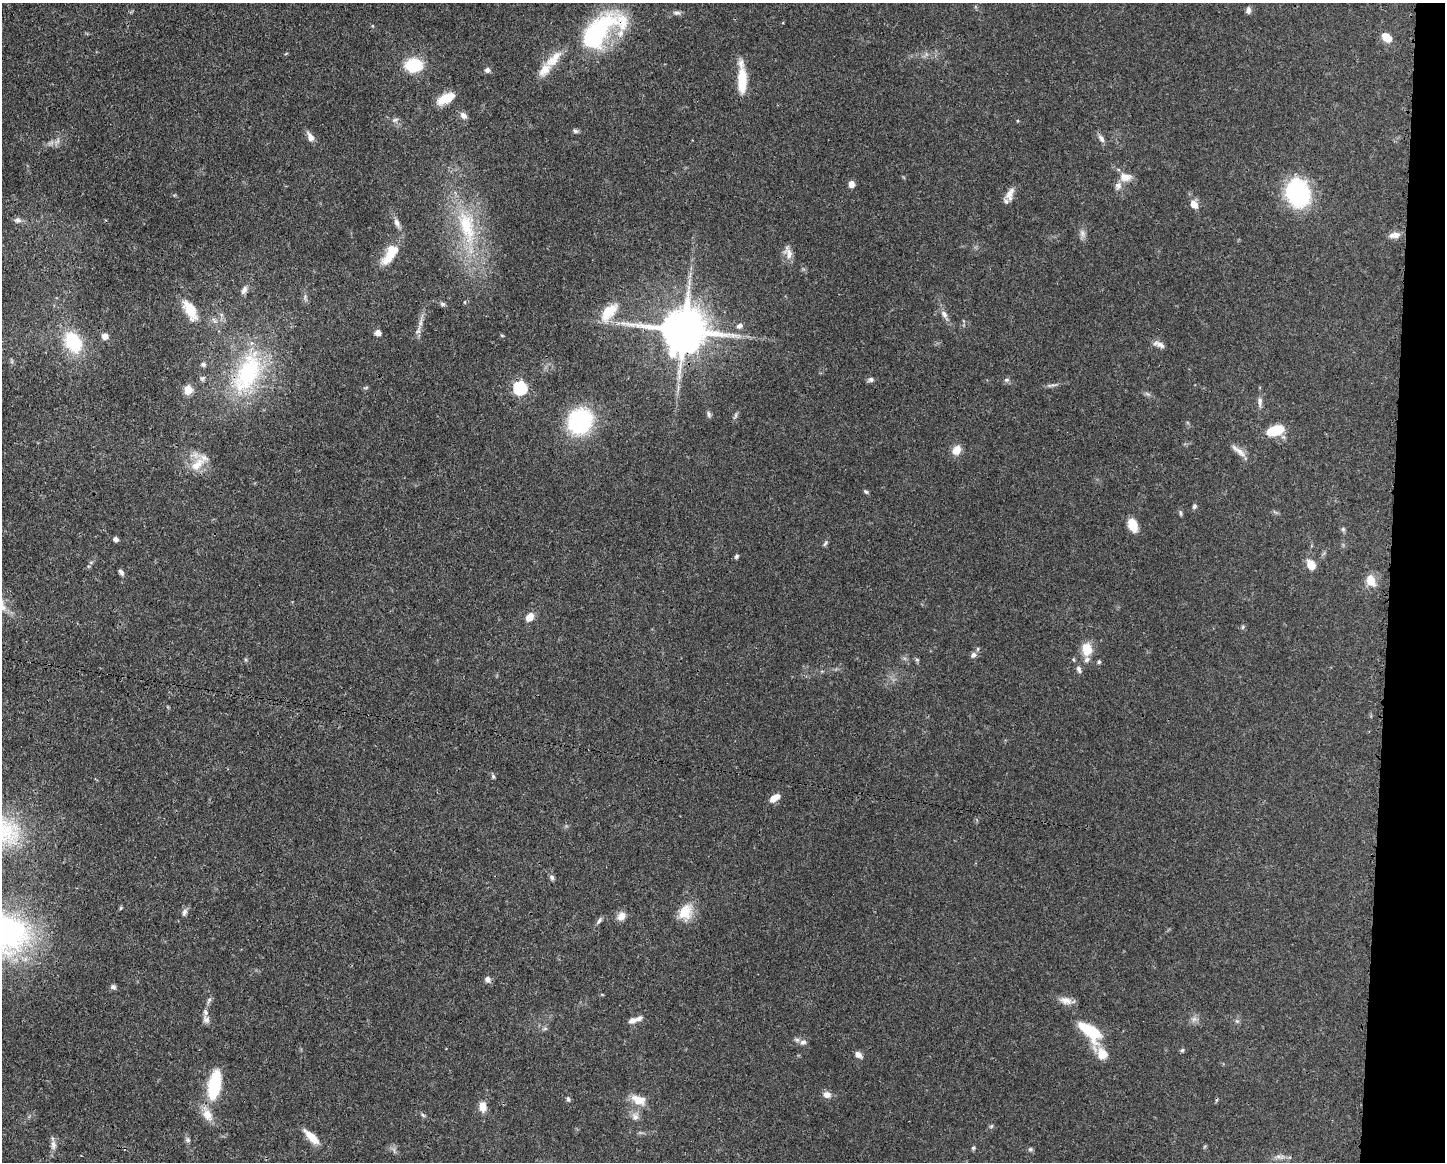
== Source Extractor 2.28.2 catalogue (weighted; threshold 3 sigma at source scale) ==
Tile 6 of 3 x 4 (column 3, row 2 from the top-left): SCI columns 3006-4448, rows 2322-3481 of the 4679 x 4643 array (HDU 1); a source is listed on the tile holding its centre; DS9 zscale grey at full resolution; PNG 1447 x 1164 px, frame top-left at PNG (2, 3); no overlay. Shown black and unused: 4% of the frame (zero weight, under 3 of 4 exposures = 1% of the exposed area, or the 3 px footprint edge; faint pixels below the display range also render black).
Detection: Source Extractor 2.28.2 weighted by HDU 2 'WHT'; one run over the whole footprint, this tile lists its part. Background 0.0565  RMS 0.0033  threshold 0.0147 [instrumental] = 3 sigma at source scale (4.5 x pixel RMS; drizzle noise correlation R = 1.50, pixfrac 1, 0.05/0.05 arcsec/px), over >= 5 px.
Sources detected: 130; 1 inside a brighter object's white glare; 1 cosmic-ray / hot-pixel residue — not listed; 9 inside a brighter listed object's ellipse — not listed separately; the other 119 listed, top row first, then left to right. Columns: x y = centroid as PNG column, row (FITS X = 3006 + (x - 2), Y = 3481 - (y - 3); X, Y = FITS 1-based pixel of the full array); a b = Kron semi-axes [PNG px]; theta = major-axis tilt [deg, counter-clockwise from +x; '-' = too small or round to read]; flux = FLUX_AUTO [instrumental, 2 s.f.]
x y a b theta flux
1248 10 7 5 80 1.3
677 13 12 6 -4 1.1
372 26 5 3 - 0.31
595 35 63 28 36 48
1386 37 11 7 -41 4.8
414 65 14 11 2 17
487 70 7 7 - 0.95
742 79 33 9 -89 11
446 98 19 9 25 6.7
463 115 10 7 -48 1.5
395 120 9 6 15 0.96
575 131 7 5 -28 0.74
310 137 12 6 -60 2.1
1101 138 12 7 -57 1.4
57 141 13 6 49 1.6
1125 177 16 10 -4 3.3
851 184 6 5 - 2.5
1118 186 11 9 64 1.7
1298 193 26 22 -71 40
1010 194 18 9 72 2.9
1194 204 9 7 -62 3.2
18 220 10 8 -10 1.3
397 223 13 6 -65 1.7
467 227 58 22 -74 28
1082 233 12 8 -74 1.6
1396 235 11 8 31 1.8
788 253 19 9 -73 2.7
388 258 20 10 34 4.8
244 290 12 7 62 1.6
465 302 5 3 - 0.28
442 304 7 5 -32 0.84
190 310 32 13 -62 7.2
609 312 30 14 51 8
221 314 6 4 -20 0.59
944 314 15 7 -62 2
421 322 17 5 78 2.2
739 326 9 7 32 1.2
684 330 14 13 - 1600
378 333 7 7 - 1.5
502 335 5 4 - 0.35
105 336 8 7 - 1.8
73 342 22 15 -63 20
1159 344 17 6 -21 1.8
203 364 7 6 - 0.79
248 373 65 32 66 40
202 378 8 6 52 0.83
871 380 8 6 22 0.89
1006 380 7 6 - 0.85
1052 385 18 4 8 1.2
366 388 8 4 10 0.45
520 388 6 6 - 45
678 388 12 2 90 0.93
188 390 5 5 - 12
1147 394 9 4 -23 0.8
1260 402 14 6 90 1.5
709 414 8 5 -76 0.85
735 416 12 4 68 0.73
580 421 21 19 55 41
1275 430 16 9 18 11
957 450 11 8 55 3.9
1239 451 25 7 -38 2.6
197 464 26 12 44 6.3
866 492 6 5 - 0.6
1194 506 6 5 - 0.74
1180 513 9 4 -72 0.59
1133 525 11 7 -69 7.1
1343 529 6 5 - 0.66
115 539 5 5 - 1.2
825 543 9 5 54 0.68
736 556 6 5 - 0.62
1311 565 10 7 -57 4.7
121 572 8 5 -53 1
1371 580 15 10 -69 4.5
529 617 9 7 54 3.5
1243 627 6 4 89 0.46
1087 649 15 11 -84 6.1
973 655 9 7 44 1.3
917 660 6 5 - 0.52
1074 660 6 3 -70 0.37
1099 662 5 5 - 0.54
1079 669 10 6 -65 1.1
493 776 6 5 - 0.58
774 798 12 6 33 2.9
2 831 52 40 -24 31
552 877 7 6 - 0.86
121 908 5 4 - 0.41
184 912 9 6 60 1.2
685 912 22 17 63 7.2
621 916 13 10 39 2.3
599 921 11 5 52 0.93
3 932 73 49 -17 89
487 979 8 7 - 1.3
113 987 7 6 - 0.88
209 1000 11 4 63 0.94
1066 1001 17 9 -17 2.7
206 1019 11 8 -61 1.5
1194 1019 8 6 30 1.2
634 1020 17 6 18 2.5
1237 1021 6 5 - 0.61
545 1028 6 4 1 0.6
1090 1032 28 13 -45 16
803 1042 10 7 19 1.2
1182 1050 6 5 - 0.51
1102 1054 15 12 -62 4.6
858 1055 9 6 -40 1.6
214 1085 27 11 80 22
827 1095 9 8 - 2.1
568 1099 7 4 -75 0.66
639 1100 21 12 -22 4.6
483 1107 10 7 -88 3.8
207 1114 21 12 -64 4.7
423 1115 7 4 -44 0.57
635 1117 10 9 - 2
991 1126 6 5 - 0.55
312 1137 21 8 -45 5.5
187 1140 8 6 -41 0.82
53 1145 13 7 -83 1.9
973 1148 6 5 - 0.62
1030 1149 7 5 21 0.57
Overlapping masked pixels (flux is a lower limit): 3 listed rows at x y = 595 35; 684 330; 248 373
Isophote crosses this tile's border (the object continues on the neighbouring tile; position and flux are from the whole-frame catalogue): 2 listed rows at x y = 2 831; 3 932